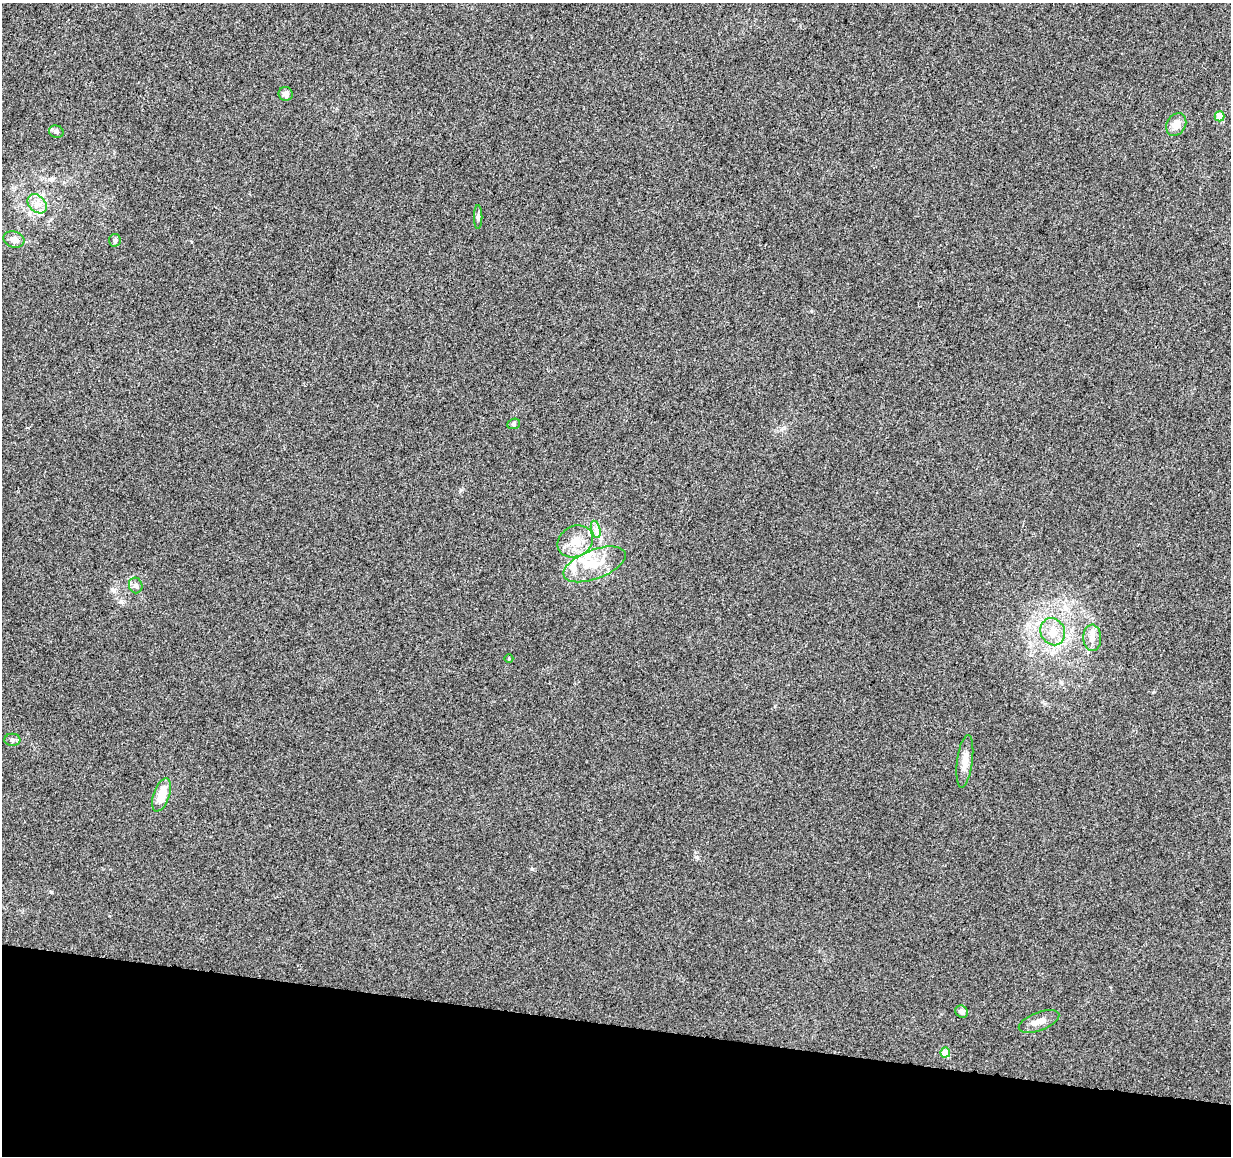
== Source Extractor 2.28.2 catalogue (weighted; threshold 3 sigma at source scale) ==
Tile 15 of 4 x 4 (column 3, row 4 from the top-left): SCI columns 2468-3696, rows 289-1442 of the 4926 x 5130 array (HDU 1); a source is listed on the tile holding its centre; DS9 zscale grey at full resolution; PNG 1233 x 1158 px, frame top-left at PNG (2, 3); each listed source drawn as its Kron ellipse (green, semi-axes under 4 px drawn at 4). Shown black and unused: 11% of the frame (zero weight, under 3 of 5 exposures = <1% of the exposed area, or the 3 px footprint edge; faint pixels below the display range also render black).
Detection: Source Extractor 2.28.2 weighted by HDU 2 'WHT'; one run over the whole footprint, this tile lists its part. Background 0.0271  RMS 0.0046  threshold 0.0207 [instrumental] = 3 sigma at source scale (4.5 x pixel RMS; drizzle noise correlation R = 1.50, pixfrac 1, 0.0396/0.0396 arcsec/px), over >= 5 px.
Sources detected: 27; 1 inside a brighter object's white glare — neither listed nor drawn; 4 inside a brighter listed object's ellipse — not listed separately; the other 22 listed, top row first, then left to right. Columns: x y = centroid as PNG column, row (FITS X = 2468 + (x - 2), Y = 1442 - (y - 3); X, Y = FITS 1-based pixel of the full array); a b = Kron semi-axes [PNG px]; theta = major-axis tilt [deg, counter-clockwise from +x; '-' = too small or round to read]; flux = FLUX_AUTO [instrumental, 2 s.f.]
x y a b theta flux
286 94 7 7 - 2.4
1220 116 5 5 - 7.8
1176 125 12 9 58 4.1
56 132 7 6 - 1.2
37 204 11 8 -45 3.3
478 217 12 2 90 0.94
14 239 11 8 -17 2.5
115 240 6 5 - 1.1
514 424 6 5 - 0.84
596 529 9 4 -75 1.7
575 541 18 15 30 7.9
595 564 33 14 21 13
136 585 8 6 -71 1.2
1053 632 14 12 -66 6.2
1092 638 13 9 -88 3.3
509 659 4 3 - 0.38
12 740 8 6 -1 1.1
965 761 26 7 82 4.5
162 795 17 8 71 8.5
961 1012 6 5 - 1.9
1039 1021 21 9 21 3.9
945 1053 5 5 - 8.6
Unlisted compact peaks at least as high as the median listed source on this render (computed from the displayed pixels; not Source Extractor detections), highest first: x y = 697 857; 51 892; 461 490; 1153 692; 811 311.